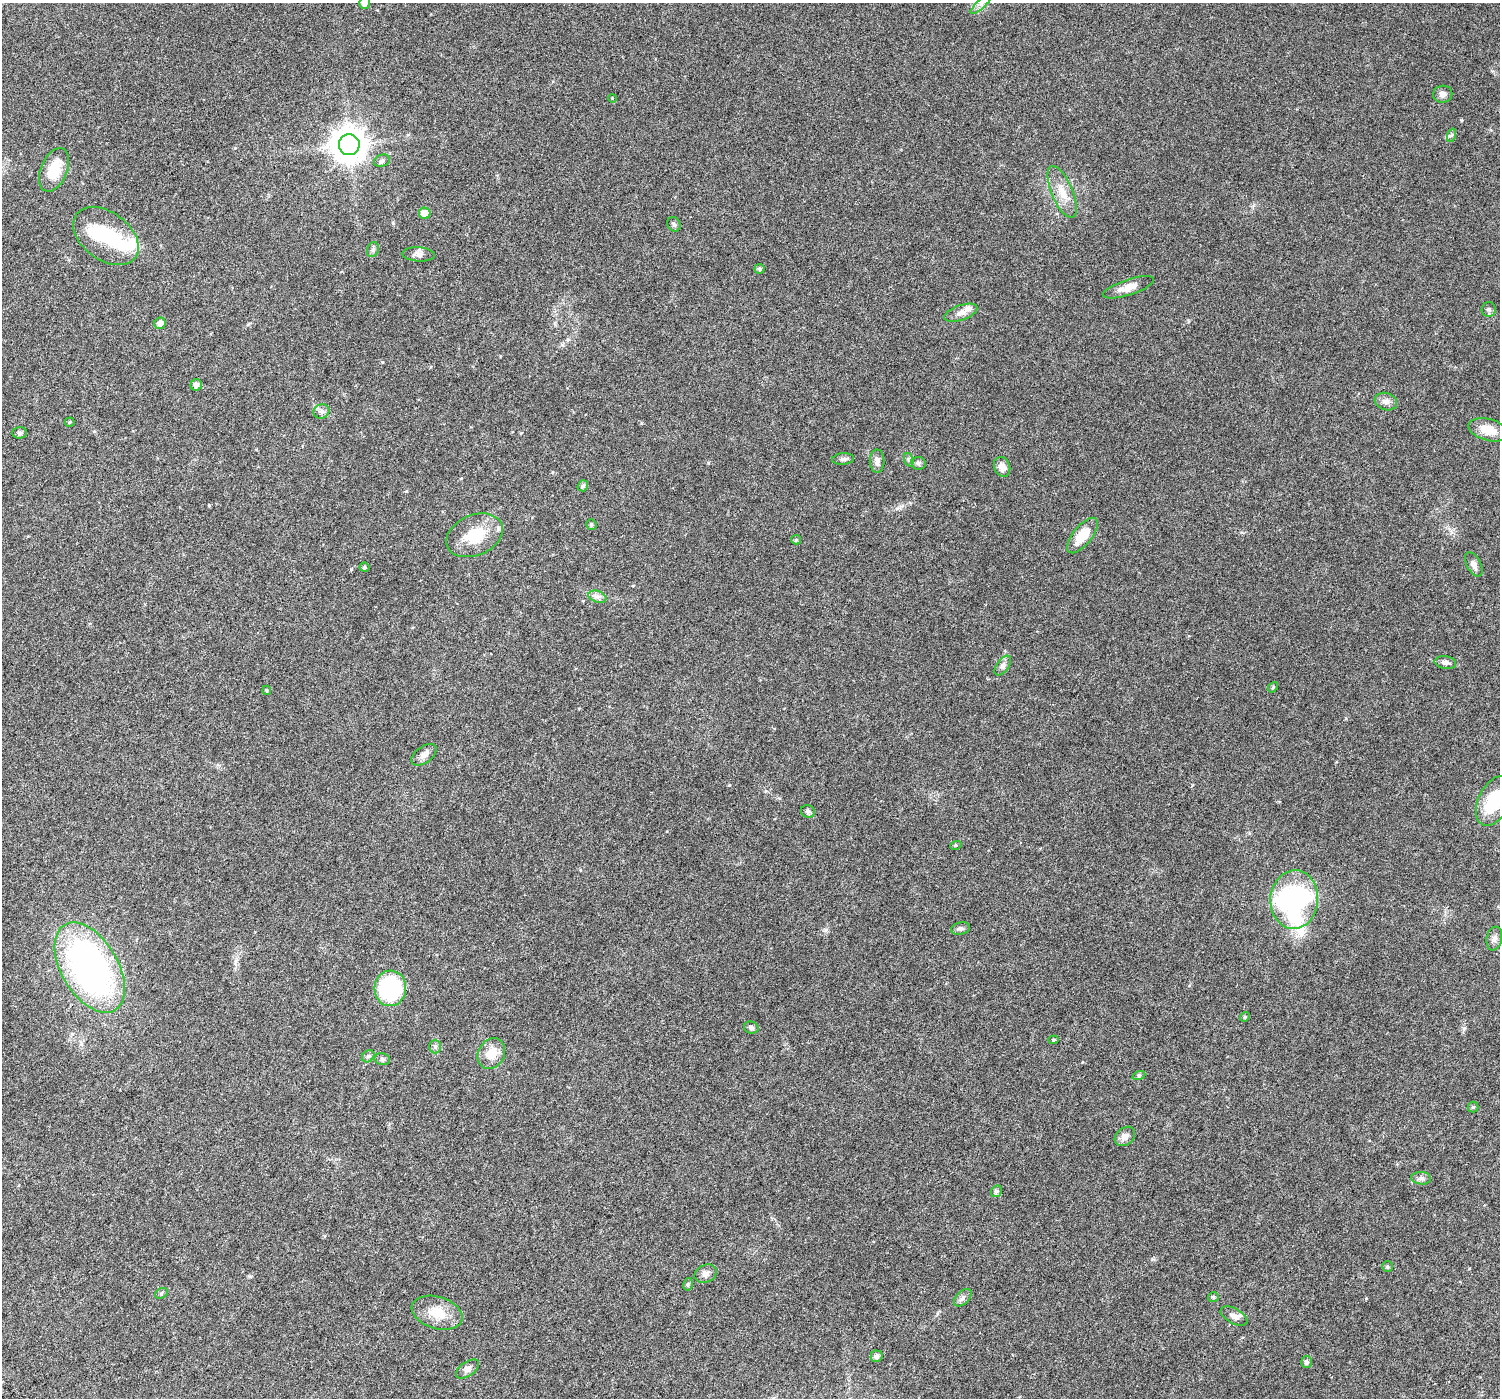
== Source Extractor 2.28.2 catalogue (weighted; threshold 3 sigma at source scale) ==
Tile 7 of 4 x 4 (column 3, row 2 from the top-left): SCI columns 3019-4516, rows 3109-4504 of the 6108 x 6152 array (HDU 1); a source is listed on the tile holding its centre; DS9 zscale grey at full resolution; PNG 1502 x 1400 px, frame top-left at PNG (2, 3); each listed source drawn as its Kron ellipse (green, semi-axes under 4 px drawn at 4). Nothing masked; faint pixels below the display range render black.
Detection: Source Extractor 2.28.2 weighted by HDU 2 'WHT'; one run over the whole footprint, this tile lists its part. Background 0.0241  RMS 0.002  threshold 0.00802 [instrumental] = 3 sigma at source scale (4.09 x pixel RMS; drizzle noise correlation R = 1.36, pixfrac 0.8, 0.0396/0.0396 arcsec/px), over >= 5 px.
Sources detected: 79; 2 inside a brighter object's white glare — neither listed nor drawn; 3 inside a brighter listed object's ellipse — not listed separately; the other 74 listed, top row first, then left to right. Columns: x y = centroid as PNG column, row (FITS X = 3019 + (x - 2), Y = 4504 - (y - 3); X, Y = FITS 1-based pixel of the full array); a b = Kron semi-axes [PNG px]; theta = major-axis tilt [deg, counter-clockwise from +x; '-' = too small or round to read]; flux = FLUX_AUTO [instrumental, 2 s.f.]
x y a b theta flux
365 3 6 5 - 0.93
982 3 15 4 44 0.92
1443 94 9 8 - 0.75
612 98 4 3 - 0.14
1452 135 7 4 70 0.29
349 145 10 10 - 310
382 161 8 6 21 0.47
54 170 23 13 67 4.9
1062 192 28 10 -67 2.9
425 213 5 5 - 2.3
674 224 8 6 -55 0.44
106 236 37 24 -37 8.9
373 250 8 6 71 0.43
419 254 16 7 -4 0.91
760 269 5 5 - 0.38
1128 287 27 7 18 1.7
1489 309 7 7 - 0.44
961 313 17 7 20 1.3
160 323 6 5 - 0.95
196 385 6 5 - 0.84
1386 401 11 8 -18 0.91
321 411 8 7 - 0.62
70 422 5 4 - 0.22
1488 430 20 10 -16 2.9
20 433 7 6 - 0.39
843 459 11 6 4 0.47
909 460 7 4 -71 0.36
877 461 11 7 -89 0.86
918 463 7 6 - 0.45
1002 467 10 7 -67 1.2
583 486 6 5 - 0.36
591 524 5 5 - 0.34
474 535 29 20 23 5.8
1082 536 21 9 51 4.2
796 540 5 4 - 0.23
1474 564 13 7 -62 0.78
364 567 5 4 - 0.29
597 597 9 5 -19 0.66
1445 662 11 6 -8 0.66
1003 666 11 6 53 0.66
1273 687 6 4 49 0.21
267 690 5 4 - 0.21
424 755 14 8 36 1
1494 801 26 15 64 8.1
808 811 7 6 - 0.47
956 845 6 3 19 0.21
1294 900 29 24 85 41
960 928 9 6 10 0.5
1494 939 12 7 79 0.81
90 968 50 28 -59 62
390 988 18 16 85 17
1245 1017 5 4 - 0.24
751 1028 7 6 - 0.49
1054 1040 5 4 - 0.27
435 1046 7 5 90 0.38
491 1053 16 13 61 2.8
368 1056 7 5 45 0.41
382 1059 8 6 -14 0.38
1139 1075 6 4 19 0.25
1473 1107 5 5 - 0.26
1125 1136 11 8 40 1.1
1421 1178 10 6 -4 0.55
996 1191 6 5 - 0.39
1387 1266 5 5 - 0.3
705 1274 11 8 25 0.88
688 1284 6 4 78 0.27
161 1293 7 5 31 0.31
1213 1297 5 4 - 0.27
963 1298 10 6 46 0.63
437 1313 26 16 -17 3.8
1234 1316 15 7 -29 0.95
876 1356 6 5 - 0.62
1306 1362 6 5 - 0.49
467 1369 13 7 35 0.8
Isophote crosses this tile's border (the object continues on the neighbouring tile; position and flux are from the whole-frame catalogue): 3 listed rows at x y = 365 3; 982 3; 1494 801
Unlisted compact peaks at least as high as the median listed source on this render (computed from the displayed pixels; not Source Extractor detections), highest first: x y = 351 569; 729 785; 708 463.